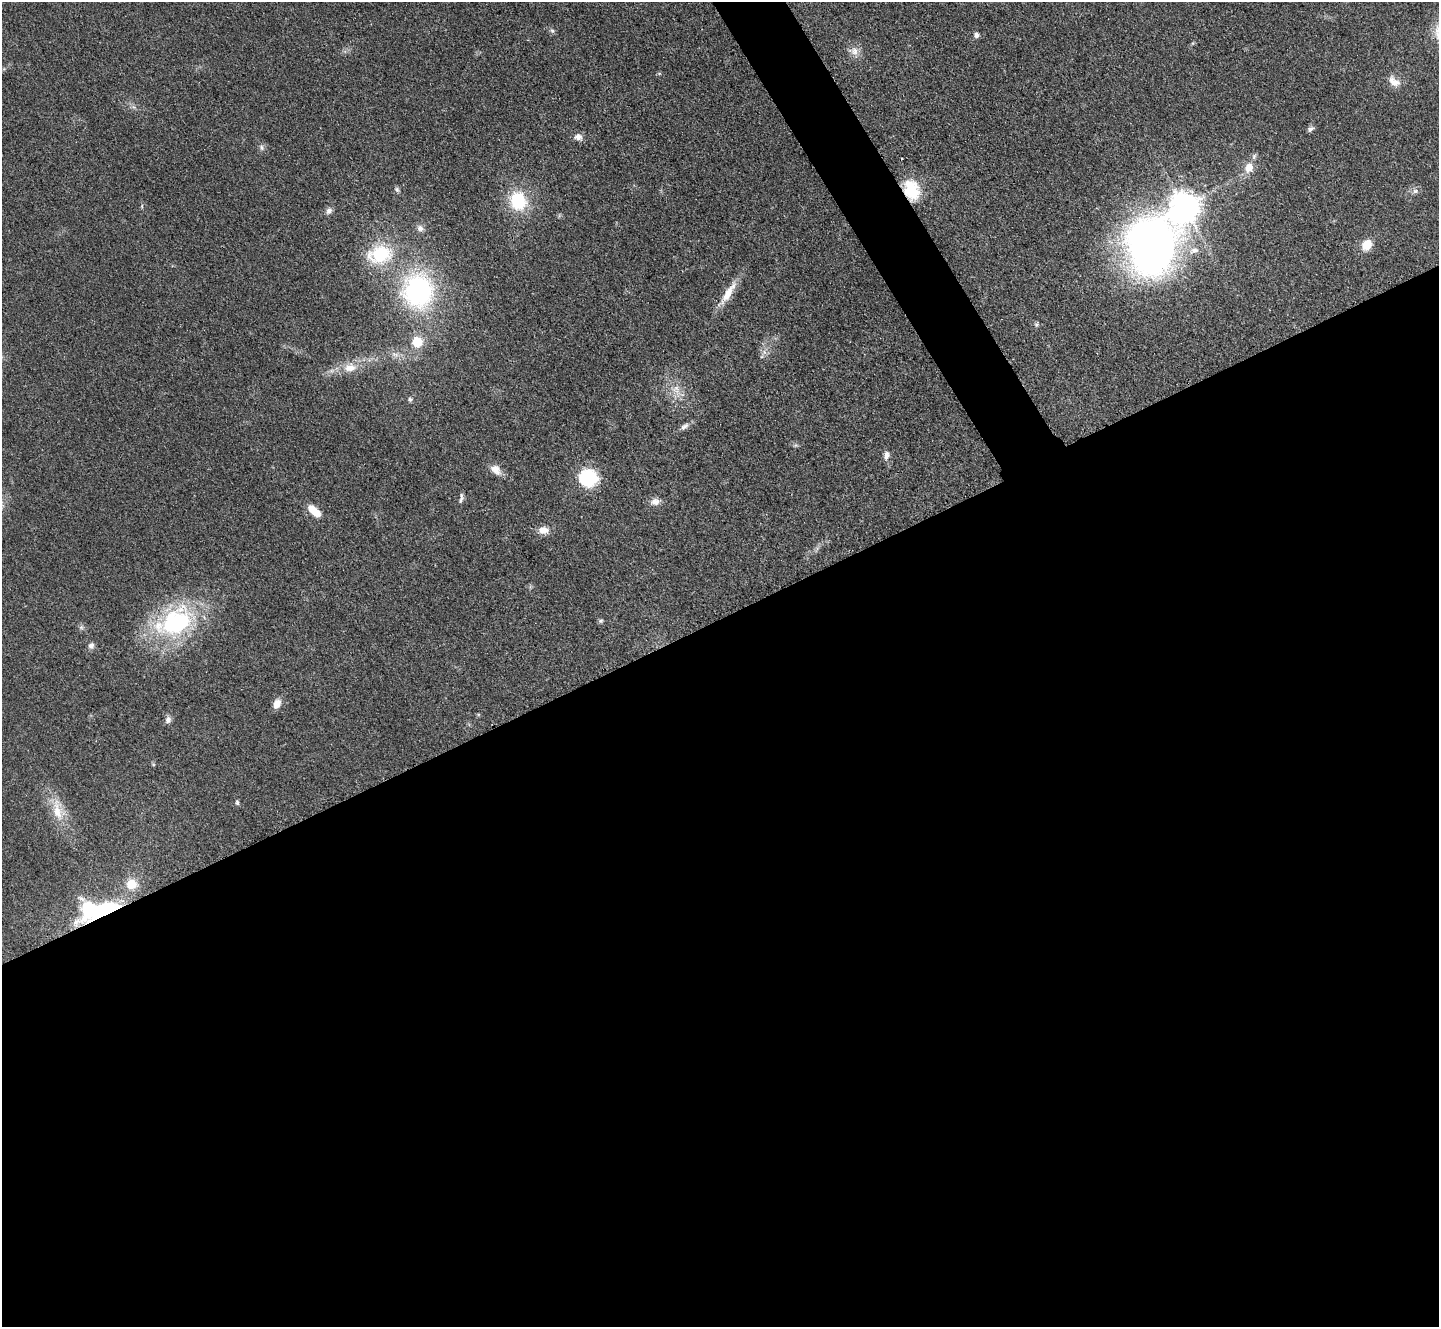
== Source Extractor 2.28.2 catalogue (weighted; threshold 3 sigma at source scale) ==
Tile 15 of 4 x 4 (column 3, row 4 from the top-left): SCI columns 2889-4325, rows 304-1628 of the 5779 x 5770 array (HDU 1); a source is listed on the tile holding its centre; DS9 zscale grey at full resolution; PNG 1441 x 1329 px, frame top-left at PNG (2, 2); no overlay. Shown black and unused: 55% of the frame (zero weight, under 3 of 4 exposures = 2% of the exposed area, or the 3 px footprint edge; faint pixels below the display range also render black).
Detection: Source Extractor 2.28.2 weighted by HDU 2 'WHT'; one run over the whole footprint, this tile lists its part. Background 0.0466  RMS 0.0057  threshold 0.0255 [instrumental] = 3 sigma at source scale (4.5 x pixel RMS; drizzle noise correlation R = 1.50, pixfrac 1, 0.05/0.05 arcsec/px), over >= 5 px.
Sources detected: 48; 1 inside a brighter object's white glare — not listed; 1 inside a brighter listed object's ellipse — not listed separately; the other 46 listed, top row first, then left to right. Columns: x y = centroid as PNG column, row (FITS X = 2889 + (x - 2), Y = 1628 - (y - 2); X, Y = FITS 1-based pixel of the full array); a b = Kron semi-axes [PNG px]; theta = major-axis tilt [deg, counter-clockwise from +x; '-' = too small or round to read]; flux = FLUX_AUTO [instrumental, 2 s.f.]
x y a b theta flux
552 31 6 5 - 1.2
976 35 6 5 - 1.9
854 51 11 10 - 4.1
659 73 6 3 -19 0.62
1394 81 19 10 -39 5.6
1310 129 9 5 36 1.6
578 137 12 9 -11 3
262 147 8 6 -74 1.6
1249 167 11 9 56 6.5
397 189 8 5 -50 1.2
911 190 25 17 -72 21
1415 191 8 6 2 1.9
518 201 18 15 -70 29
142 206 6 3 73 0.67
1185 207 9 9 - 830
329 211 9 7 53 2.3
420 228 9 8 - 2.4
1367 245 13 10 55 8.4
1151 246 57 44 71 380
380 254 28 20 11 32
418 291 40 36 -84 90
728 293 39 9 58 10
1036 324 6 5 - 1
417 342 9 9 - 13
350 368 19 12 7 8.6
676 389 13 11 -57 6.5
410 399 6 5 - 1.1
684 426 13 7 34 2.5
795 445 6 5 - 1
886 455 12 7 79 2.9
496 470 16 10 -44 4.9
588 478 21 20 - 26
461 498 14 4 80 1.7
655 502 12 9 11 3.9
314 511 15 7 -41 12
543 530 14 9 0 4.8
601 621 7 6 - 1
176 622 48 34 37 74
81 627 6 6 - 1.3
91 646 8 8 - 2.2
277 704 10 7 68 5.5
168 720 9 7 68 2.3
237 802 7 4 -87 1.1
57 810 36 13 -80 14
131 884 12 12 - 10
105 910 45 13 24 50
Overlapping masked pixels (flux is a lower limit): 2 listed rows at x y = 911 190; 105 910